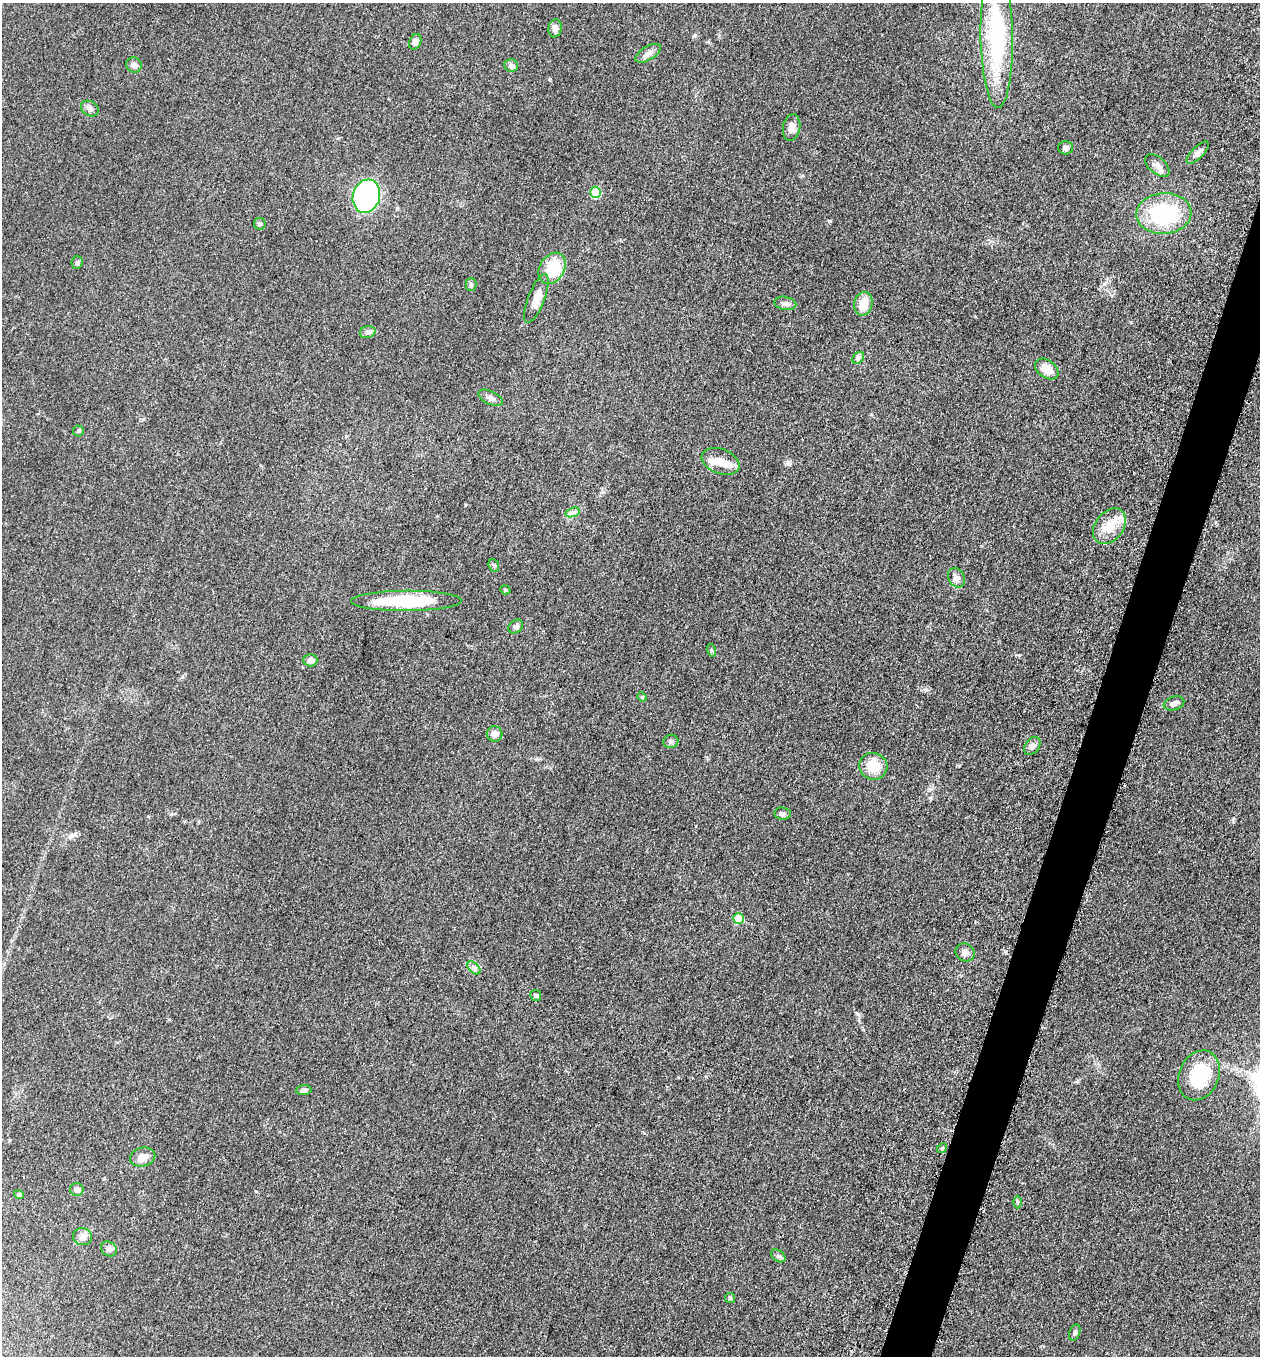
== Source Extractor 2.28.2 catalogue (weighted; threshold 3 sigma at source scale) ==
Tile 10 of 4 x 4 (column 2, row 3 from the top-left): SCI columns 1456-2713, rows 1371-2724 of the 5509 x 5463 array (HDU 1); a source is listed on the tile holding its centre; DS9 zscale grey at full resolution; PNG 1262 x 1358 px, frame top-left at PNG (2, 3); each listed source drawn as its Kron ellipse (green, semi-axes under 4 px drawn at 4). Shown black and unused: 3% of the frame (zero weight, under 3 of 5 exposures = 3% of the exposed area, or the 3 px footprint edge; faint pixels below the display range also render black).
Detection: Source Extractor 2.28.2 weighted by HDU 2 'WHT'; one run over the whole footprint, this tile lists its part. Background 0.0603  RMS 0.0062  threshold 0.028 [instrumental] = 3 sigma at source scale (4.5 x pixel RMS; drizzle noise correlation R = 1.50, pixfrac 1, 0.05/0.05 arcsec/px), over >= 5 px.
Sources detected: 61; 2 inside a brighter object's white glare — neither listed nor drawn; the other 59 listed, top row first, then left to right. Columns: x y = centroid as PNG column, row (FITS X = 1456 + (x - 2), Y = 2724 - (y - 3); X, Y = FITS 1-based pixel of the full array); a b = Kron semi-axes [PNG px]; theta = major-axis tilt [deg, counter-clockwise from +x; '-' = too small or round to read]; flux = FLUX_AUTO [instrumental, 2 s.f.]
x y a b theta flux
555 28 9 6 83 3.3
997 36 72 16 -89 71
415 42 8 5 66 2.8
648 53 14 6 31 3.1
134 65 8 7 - 2.9
511 65 7 6 - 1.6
90 108 9 7 -32 2.4
792 127 13 8 80 4.4
1066 148 7 6 - 1.9
1198 153 14 6 45 3.2
1157 165 14 8 -41 3.8
596 192 5 5 - 30
366 196 17 13 73 120
1164 214 28 20 4 52
260 224 6 5 - 1.3
77 262 6 5 - 1.2
552 268 17 12 58 22
471 285 6 5 - 1.1
536 299 26 8 69 7.1
785 303 11 6 -10 2.4
863 304 12 9 77 11
368 332 8 6 17 1.7
858 358 7 5 45 1.3
1047 369 13 8 -36 8.8
490 398 13 6 -26 2.6
78 431 5 5 - 0.9
721 461 19 12 -21 8.3
573 512 7 4 19 1.8
1109 526 20 14 52 12
494 565 6 5 - 1.1
956 578 10 8 -60 2.7
505 590 5 4 - 0.73
406 601 55 10 0 42
516 627 8 6 37 1.6
711 650 6 4 -73 0.86
310 660 7 6 - 3
642 697 5 4 - 0.71
1174 703 10 6 17 2.4
494 734 8 7 - 3.6
671 741 7 6 - 1.5
1032 746 10 7 51 2.5
873 766 14 13 - 12
782 814 8 6 -6 2.2
738 918 5 5 - 20
965 952 10 8 -32 3.2
474 968 8 4 -45 1.7
536 995 5 5 - 1.2
1199 1075 26 20 66 32
304 1090 7 5 5 1.9
942 1148 5 4 - 0.9
143 1157 13 9 13 5.9
77 1190 6 6 - 2.8
19 1194 5 4 - 1.6
1018 1202 6 4 -89 0.89
82 1237 9 8 - 3.1
109 1249 8 7 - 2.9
778 1256 8 5 -36 1.6
730 1298 5 5 - 1
1075 1332 8 5 69 1.3
Isophote crosses this tile's border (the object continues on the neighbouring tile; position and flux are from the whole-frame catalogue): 1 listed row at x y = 997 36
Unlisted compact peaks at least as high as the median listed source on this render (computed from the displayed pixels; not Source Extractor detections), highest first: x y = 829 221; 788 464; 1019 655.